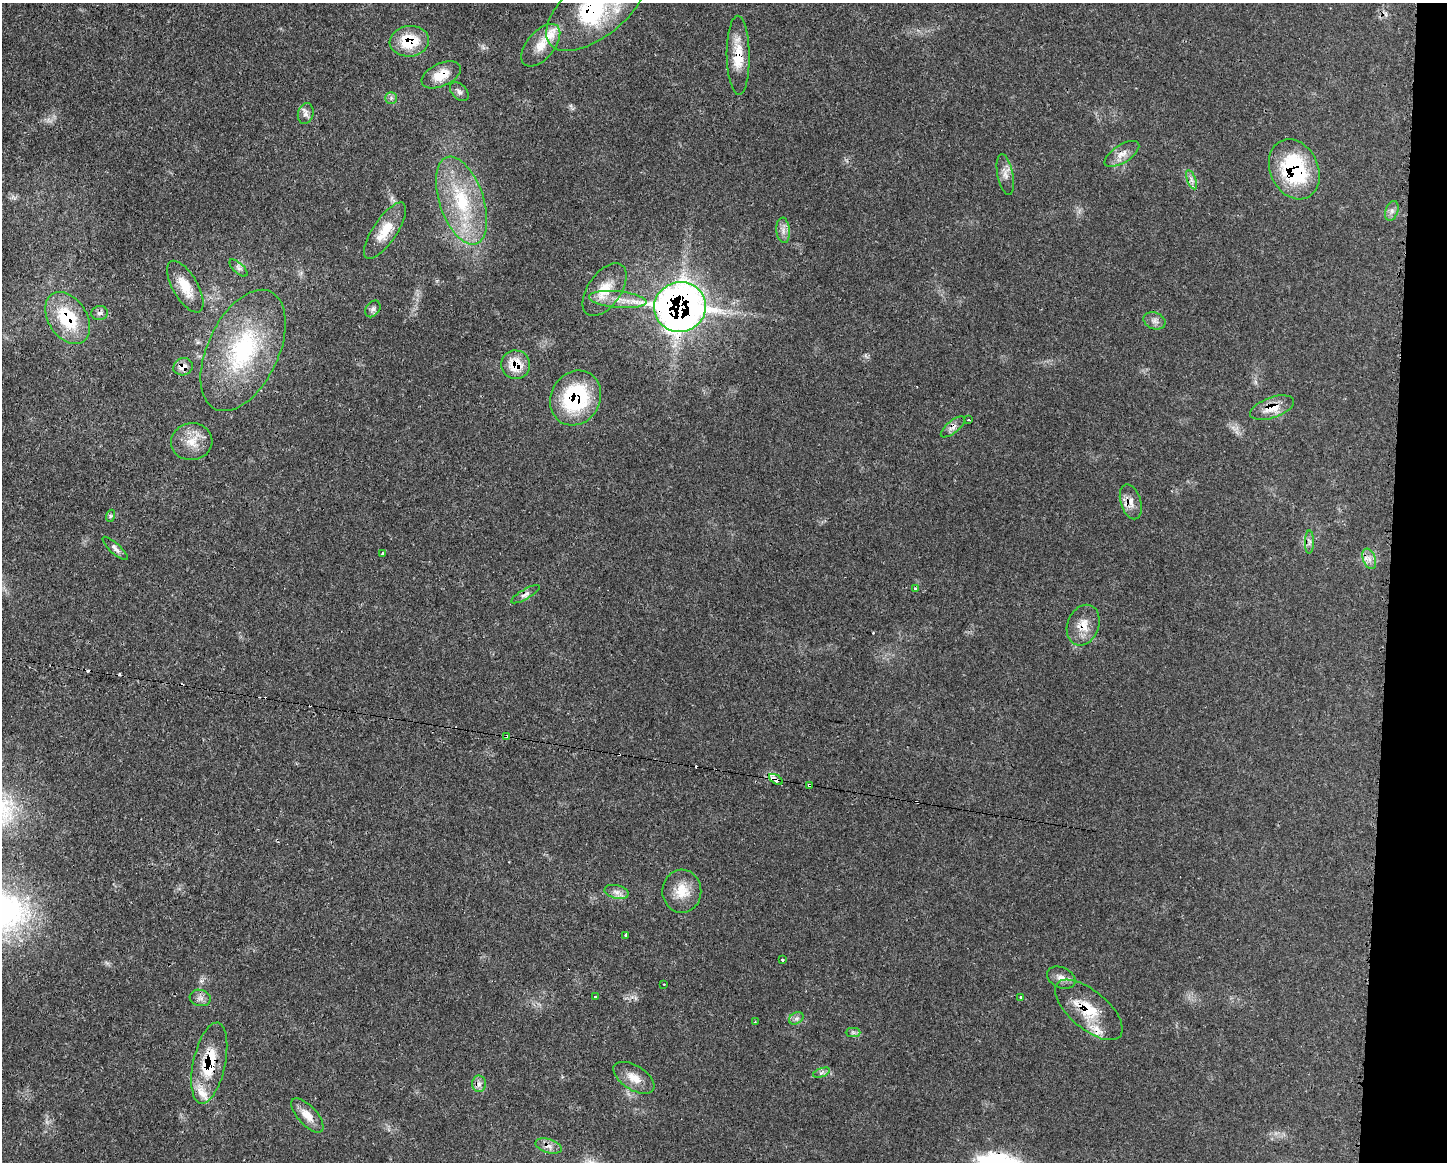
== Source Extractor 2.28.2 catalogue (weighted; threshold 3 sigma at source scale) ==
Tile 6 of 3 x 4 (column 3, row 2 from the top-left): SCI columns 3012-4456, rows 2332-3491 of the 4688 x 4656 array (HDU 1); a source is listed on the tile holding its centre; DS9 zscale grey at full resolution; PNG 1449 x 1164 px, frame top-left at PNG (2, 3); each listed source drawn as its Kron ellipse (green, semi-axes under 4 px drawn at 4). Shown black and unused: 4% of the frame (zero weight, under 3 of 4 exposures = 2% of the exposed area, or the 3 px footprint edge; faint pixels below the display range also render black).
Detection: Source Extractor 2.28.2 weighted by HDU 2 'WHT'; one run over the whole footprint, this tile lists its part. Background 0.0546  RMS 0.0033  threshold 0.0148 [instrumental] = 3 sigma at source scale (4.5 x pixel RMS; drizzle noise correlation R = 1.50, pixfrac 1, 0.05/0.05 arcsec/px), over >= 5 px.
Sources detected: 76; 8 cosmic-ray / hot-pixel residue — neither listed nor drawn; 4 inside a brighter listed object's ellipse — not listed separately; the other 64 listed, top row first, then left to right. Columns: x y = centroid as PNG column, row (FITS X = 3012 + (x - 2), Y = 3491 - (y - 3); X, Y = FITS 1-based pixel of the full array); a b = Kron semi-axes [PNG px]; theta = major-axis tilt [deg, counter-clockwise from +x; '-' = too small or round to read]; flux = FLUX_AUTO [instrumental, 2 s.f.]
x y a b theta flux
596 7 59 29 38 45
409 41 20 15 7 12
541 45 25 13 50 5.5
738 55 39 11 -89 8.7
441 75 21 11 25 6
459 92 11 7 -46 1.2
391 98 6 5 - 0.8
306 114 10 7 76 1.5
1122 154 20 9 32 3.1
1294 169 31 24 -64 30
1005 175 21 8 -79 2.4
1191 180 10 3 -69 0.94
461 201 46 22 -71 23
1392 211 10 6 70 1.4
783 230 13 6 -85 1.8
385 231 33 12 56 7.7
238 268 11 5 -43 1.1
185 287 29 12 -60 6.4
604 290 30 16 55 7.9
618 300 29 8 -5 5.1
680 307 26 25 - 270
373 309 9 6 53 1.1
99 313 8 7 - 1.2
68 318 28 19 -56 19
1155 321 11 8 -22 1.7
243 350 65 35 65 41
516 365 14 14 - 7.9
183 367 10 8 20 2.9
576 398 28 24 59 31
1272 408 23 10 19 5.7
969 420 3 2 - 0.4
953 427 14 6 39 1.7
192 442 20 18 10 6.3
1131 502 18 10 -73 3.2
110 516 6 4 71 0.52
1309 542 11 4 89 1.1
115 548 16 5 -42 1.3
383 554 4 3 - 0.59
1369 559 11 6 -68 1.7
915 588 3 3 - 0.78
525 594 16 5 29 1.4
1083 625 21 15 68 5.6
506 736 3 3 - 0.45
776 779 8 4 -32 3.9
809 785 4 3 - 0.93
682 891 21 19 89 7.1
617 892 12 6 -14 1.9
626 935 3 3 - 1.2
782 960 3 3 - 0.83
1061 978 15 10 -25 2.4
664 984 3 2 - 0.29
595 997 3 3 - 1.3
1020 997 4 3 - 0.45
200 998 10 8 -15 1.6
1089 1010 41 19 -40 13
796 1018 8 5 30 0.95
755 1022 3 2 - 0.27
853 1032 7 4 0 0.76
209 1063 41 16 78 15
821 1073 9 4 19 0.82
634 1078 23 12 -32 4.5
479 1084 8 7 - 1.5
307 1115 21 9 -48 4.3
549 1146 14 6 -17 2.1
Overlapping masked pixels (flux is a lower limit): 23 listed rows (the first 20) at x y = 596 7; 409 41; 738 55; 441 75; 1122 154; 1294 169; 680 307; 68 318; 516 365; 183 367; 576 398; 1272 408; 953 427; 1131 502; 525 594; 1083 625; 506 736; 776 779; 809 785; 200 998
Isophote crosses this tile's border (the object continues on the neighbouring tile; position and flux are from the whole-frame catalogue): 1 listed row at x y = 596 7